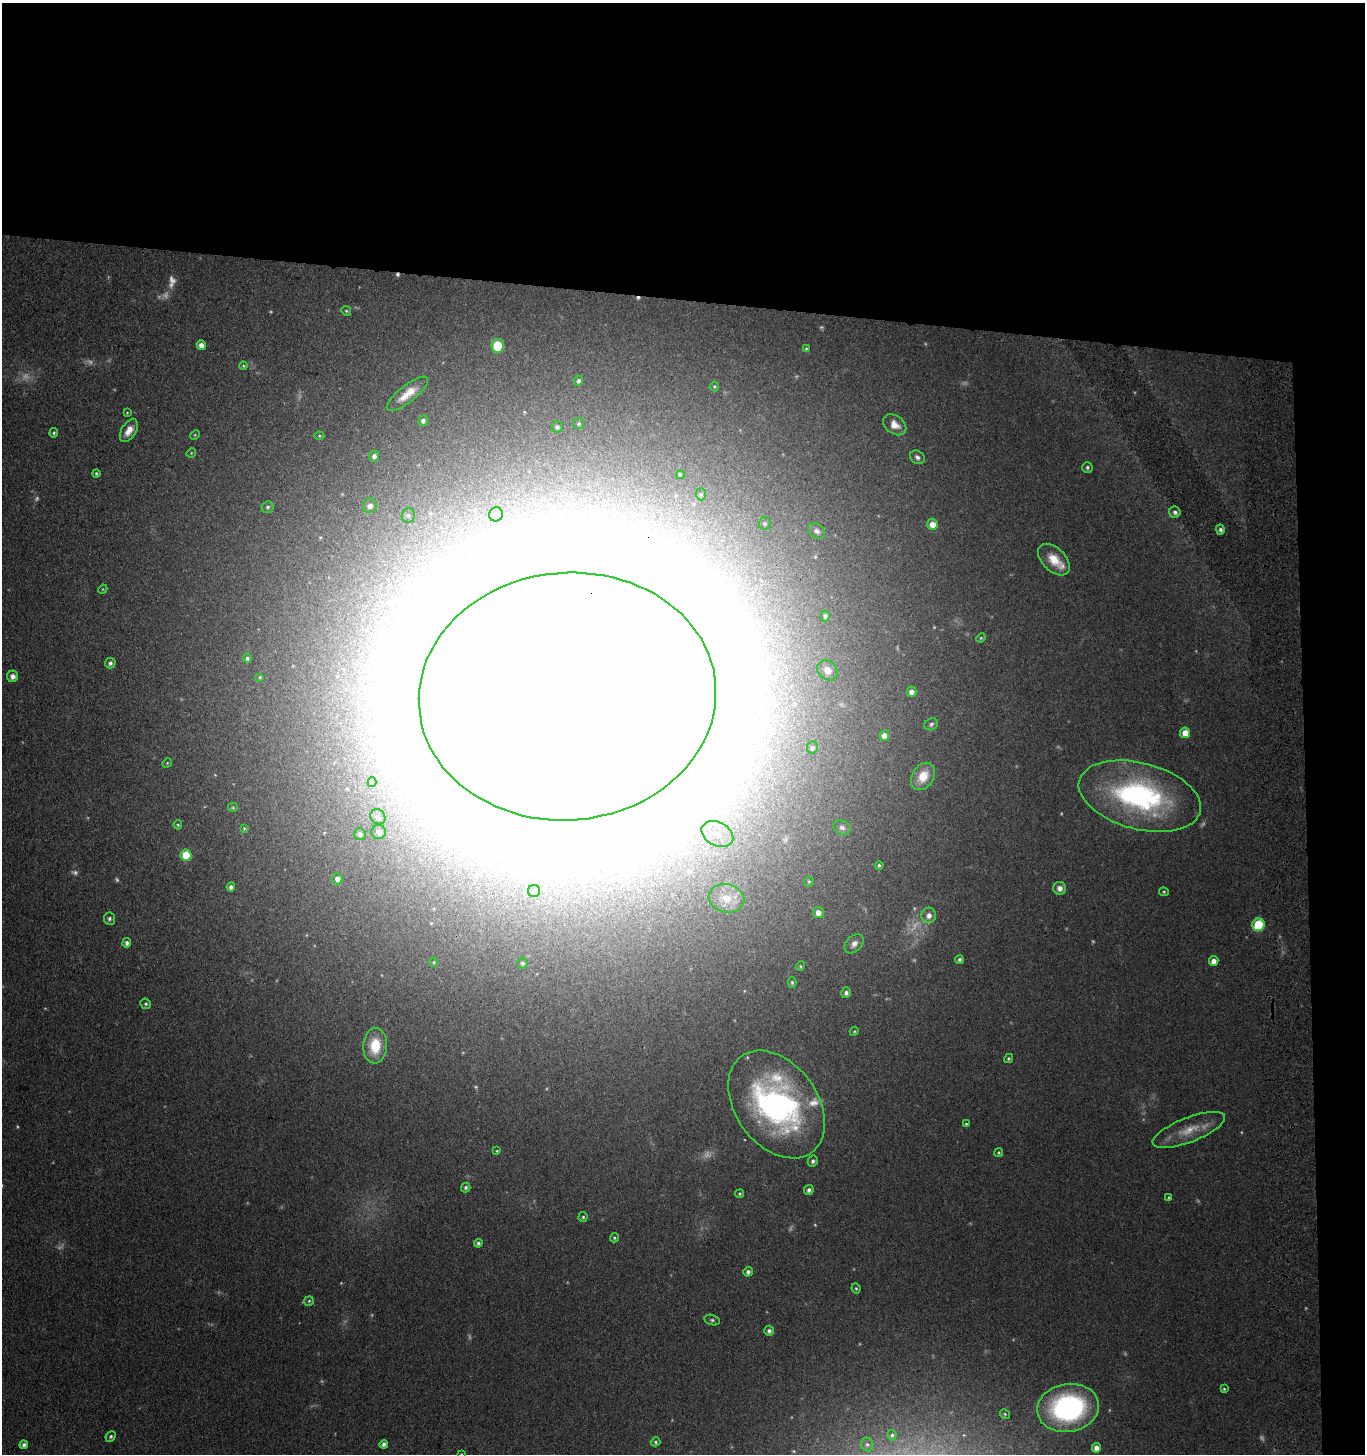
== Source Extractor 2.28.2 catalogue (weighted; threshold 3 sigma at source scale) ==
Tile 3 of 3 x 3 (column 3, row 1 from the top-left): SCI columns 2934-4296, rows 2907-4358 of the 4543 x 4361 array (HDU 1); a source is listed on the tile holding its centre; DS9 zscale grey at full resolution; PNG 1367 x 1456 px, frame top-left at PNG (2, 3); each listed source drawn as its Kron ellipse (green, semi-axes under 4 px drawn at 4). Shown black and unused: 24% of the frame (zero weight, under 3 of 4 exposures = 5% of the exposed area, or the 3 px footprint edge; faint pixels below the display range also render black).
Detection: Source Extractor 2.28.2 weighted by HDU 2 'WHT'; one run over the whole footprint, this tile lists its part. Background 0.0674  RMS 0.0074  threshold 0.0332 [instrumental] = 3 sigma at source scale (4.5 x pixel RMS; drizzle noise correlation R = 1.50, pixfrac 1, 0.05/0.05 arcsec/px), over >= 5 px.
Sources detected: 160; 31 too faint to see at this stretch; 11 inside a brighter object's white glare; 2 cosmic-ray / hot-pixel residue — neither listed nor drawn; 1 inside a brighter listed object's ellipse — not listed separately; the other 115 listed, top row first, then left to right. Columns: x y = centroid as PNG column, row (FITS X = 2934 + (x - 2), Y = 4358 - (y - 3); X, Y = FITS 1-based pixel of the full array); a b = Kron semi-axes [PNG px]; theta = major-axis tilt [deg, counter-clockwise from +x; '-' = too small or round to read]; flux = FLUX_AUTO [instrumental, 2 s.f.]
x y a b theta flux
346 311 5 4 - 1
201 345 5 4 - 4.2
497 346 6 6 - 24
806 349 4 4 - 0.81
243 366 4 4 - 0.82
579 381 5 4 - 2
714 386 5 5 - 1
407 394 25 8 38 12
127 413 4 3 - 0.63
423 421 5 4 - 2.6
579 424 5 5 - 1.2
895 425 13 9 -36 7.4
557 427 5 5 - 1.8
129 430 13 7 59 7.2
54 433 5 4 - 1.3
195 435 5 4 - 0.78
319 436 5 3 - 0.78
191 453 5 4 - 0.78
374 456 5 4 - 3.1
917 457 8 6 -34 2.3
1087 467 5 5 - 1.4
96 473 4 4 - 1.2
680 475 4 3 - 1.4
701 494 6 5 - 1.3
370 506 7 7 - 4
268 507 6 6 - 1.4
1175 512 6 5 - 2.2
496 514 7 7 - 4.5
408 515 7 6 - 2
765 523 6 6 - 1.7
933 524 5 5 - 7.7
1220 530 5 4 - 2
817 531 9 7 -33 2.7
1054 560 19 11 -44 15
103 589 5 3 - 0.69
825 616 5 4 - 1.9
981 638 5 4 - 0.91
247 658 5 4 - 2.1
110 663 5 5 - 2.2
827 670 11 9 -41 4.8
13 676 5 5 - 4.4
260 677 4 4 - 0.86
911 692 5 5 - 4.1
567 696 149 124 5 41000
931 724 7 5 24 1.8
1185 733 5 5 - 11
884 735 5 5 - 5.2
812 748 6 5 - 1.8
167 763 5 4 - 0.8
923 776 15 10 57 15
372 782 5 4 - 1.2
1140 796 62 33 -15 170
233 807 5 4 - 0.95
378 817 8 7 - 3.8
178 825 4 4 - 0.9
842 827 9 6 -23 2.4
244 828 4 3 - 0.75
379 832 7 7 - 3.7
360 834 6 5 - 2.6
717 834 17 11 -28 15
186 855 5 5 - 24
879 865 4 4 - 1.3
337 879 5 5 - 4.8
809 882 5 4 - 1.1
231 887 4 4 - 2.7
1060 888 6 6 - 4
534 891 6 6 - 1.8
1164 892 5 4 - 1.1
726 898 18 14 -14 13
818 913 5 5 - 5.2
929 915 8 7 - 5.1
109 919 6 5 - 1.7
1258 925 6 6 - 39
127 943 4 4 - 2.4
854 944 11 7 47 4.5
959 960 4 3 - 1.7
1214 961 5 4 - 5.6
434 962 5 4 - 0.87
522 963 5 5 - 1.7
800 966 5 4 - 0.92
792 982 5 4 - 1.1
846 993 5 5 - 2.5
146 1004 5 5 - 1.6
854 1031 5 4 - 0.82
375 1046 18 12 86 22
1008 1059 5 4 - 1.2
777 1104 60 41 -54 210
966 1124 4 4 - 0.99
1189 1130 38 12 21 18
497 1151 4 3 - 0.78
999 1153 4 4 - 0.98
813 1161 5 4 - 2
466 1187 5 4 - 1.6
809 1190 5 4 - 2.5
740 1194 4 4 - 0.98
1169 1197 4 3 - 0.8
583 1217 5 4 - 1.2
614 1238 5 4 - 1.2
478 1243 4 4 - 1.9
748 1272 5 4 - 2.4
856 1288 5 3 - 0.99
309 1301 5 5 - 1.1
712 1320 8 5 -14 1.8
769 1331 5 5 - 2.4
1224 1389 4 4 - 0.95
1068 1408 31 24 10 150
1005 1414 5 4 - 1.1
892 1435 5 4 - 1.3
111 1436 5 4 - 1.5
656 1442 5 4 - 1.3
384 1444 4 4 - 2.4
867 1444 7 6 - 1.7
24 1445 4 4 - 2.5
1096 1448 5 4 - 4.4
461 1454 4 3 - 0.72
Overlapping masked pixels (flux is a lower limit): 1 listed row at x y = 567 696
Isophote crosses this tile's border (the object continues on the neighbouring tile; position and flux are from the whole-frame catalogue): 1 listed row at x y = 461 1454